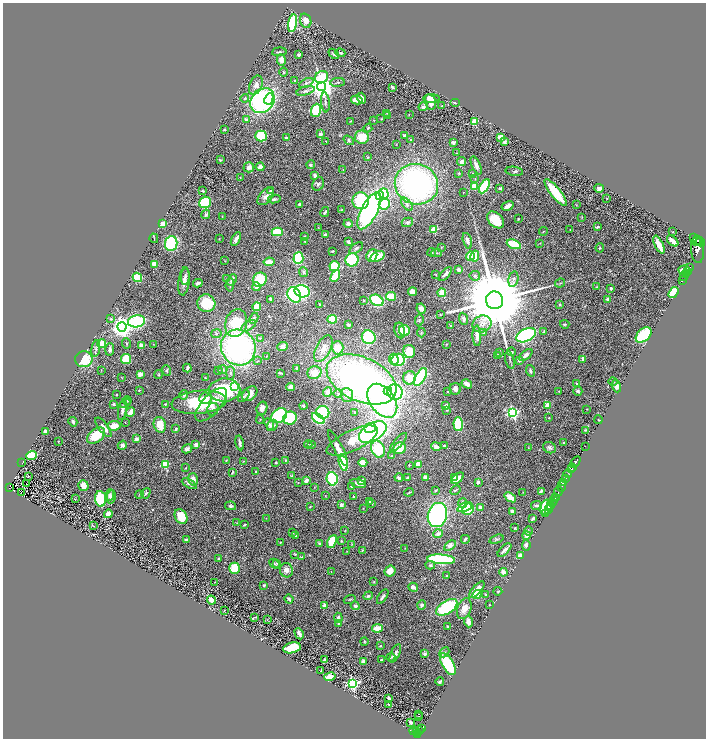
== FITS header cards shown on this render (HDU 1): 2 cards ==
NAXIS1  =                 1407
NAXIS2  =                 1472

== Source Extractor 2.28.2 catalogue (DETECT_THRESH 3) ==
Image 1407 x 1472 px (HDU 1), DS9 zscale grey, zoomed out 1/2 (1 PNG px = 2 x 2 image px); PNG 708 x 740 px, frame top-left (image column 2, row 1471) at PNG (3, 3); each listed source drawn as its Kron ellipse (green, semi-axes under 4 px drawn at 4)
Background 0.602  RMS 0.054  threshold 0.161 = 3 sigma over >= 5 px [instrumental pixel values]
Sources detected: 534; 23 cannot appear on this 1/2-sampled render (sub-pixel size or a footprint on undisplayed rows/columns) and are neither listed nor drawn; of the other 511, the 500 brightest by FLUX_AUTO listed and drawn (11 fainter detections omitted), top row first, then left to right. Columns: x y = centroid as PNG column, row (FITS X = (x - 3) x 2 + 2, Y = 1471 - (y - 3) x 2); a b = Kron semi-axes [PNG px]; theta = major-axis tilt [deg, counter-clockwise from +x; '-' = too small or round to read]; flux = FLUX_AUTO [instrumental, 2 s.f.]
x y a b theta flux
306 21 7 5 -71 71
293 23 9 4 79 770
279 52 7 3 4 20
340 53 5 3 - 15
334 54 6 3 -42 17
299 55 3 2 - 22
281 60 5 4 - 64
284 72 4 3 - 9.9
322 77 7 6 - 320
295 81 3 2 - 7.1
337 82 7 3 7 14
306 83 8 4 26 29
256 85 10 6 66 58
321 87 4 4 - 15000
392 87 4 2 - 16
305 91 9 3 16 22
245 98 4 3 - 9
361 98 5 3 - 97
269 99 6 3 65 190
431 99 8 4 0 81
357 100 6 3 -11 150
262 101 13 11 48 2300
325 102 10 2 -85 17
430 102 8 5 -76 82
455 103 5 2 - 7.6
442 106 3 2 - 11
423 107 5 4 - 21
316 110 7 5 70 480
387 113 3 3 - 6.6
409 114 3 2 - 4.4
388 115 4 2 - 4.4
381 119 3 2 - 5.5
246 120 3 3 - 33
374 120 3 3 - 5.5
351 121 3 2 - 7.1
474 122 3 3 - 450
368 128 4 3 - 14
224 130 2 2 - 8.4
320 134 3 2 - 29
261 136 5 5 - 340
404 136 3 3 - 16
362 137 7 6 - 210
500 137 4 3 - 100
286 138 3 2 - 13
349 140 6 4 -36 15
411 140 4 3 - 6.5
326 141 3 2 - 3.9
504 142 2 2 - 58
454 143 4 3 - 21
396 144 3 2 - 3.4
457 153 2 2 - 4.3
368 157 3 3 - 8.4
220 160 3 3 - 10
462 161 4 4 - 34
311 165 4 4 - 18
476 165 9 4 -65 47
249 167 5 5 - 67
260 167 4 3 - 49
343 170 4 2 - 6.4
514 171 9 4 -10 24
459 173 4 3 - 11
473 173 3 2 - 5.1
315 176 4 3 - 28
240 177 3 2 - 4.5
475 179 2 2 - 5.2
318 184 7 5 64 26
416 184 22 20 -19 3200
484 186 8 4 59 790
474 187 4 4 - 250
500 188 3 2 - 22
599 188 5 4 - 42
203 191 4 2 - 12
270 191 4 3 - 9.1
463 192 2 1 - 4.2
556 192 16 5 -52 350
384 194 5 5 - 320
380 195 4 4 - 300
266 197 10 6 48 57
607 198 2 1 - 3.9
274 199 6 3 9 27
361 201 8 8 - 580
205 202 6 5 - 510
300 204 4 3 - 22
384 204 6 5 - 480
407 204 8 4 -52 23
576 205 3 2 - 4.5
508 206 6 3 30 89
341 210 3 2 - 4.9
369 211 20 8 63 2900
325 212 5 2 - 23
206 214 5 3 - 20
222 217 2 1 - 4
582 217 4 2 - 5.2
518 219 2 2 - 7.6
496 220 10 7 -45 210
407 222 6 4 14 23
348 223 4 4 - 36
163 224 3 2 - 270
597 227 3 2 - 15
318 228 3 2 - 3.6
434 230 3 3 - 480
570 230 2 1 - 4
543 231 4 2 - 8.3
277 232 5 4 - 390
673 232 2 1 - 5.5
325 234 4 2 - 12
304 236 3 2 - 6.9
693 237 3 2 - 110
154 238 5 1 - 6.1
219 239 2 2 - 4.6
236 239 7 3 61 56
698 240 5 2 - 1400
305 241 3 3 - 7.7
467 241 8 3 -74 37
673 241 7 3 -44 99
348 242 4 3 - 21
696 242 3 2 - 610
700 242 5 2 - 2300
171 243 7 6 - 820
540 243 3 2 - 4
514 244 7 4 -22 340
659 245 9 3 -64 110
441 247 3 3 - 5.9
356 248 8 4 37 36
600 248 4 3 - 11
698 249 14 6 -87 4900
332 251 3 2 - 9.3
432 252 4 2 - 7.3
437 253 5 3 - 12
372 255 6 5 - 150
378 256 7 5 29 280
470 256 5 4 - 150
475 256 5 4 - 230
298 258 6 5 - 510
352 260 7 6 - 500
225 261 2 2 - 4
269 262 5 3 - 130
155 264 4 4 - 110
334 266 5 5 - 300
689 267 3 2 - 280
459 269 4 3 - 26
684 270 6 3 4 180
687 271 3 2 - 490
303 272 5 4 - 19
686 273 2 1 - 270
445 274 8 3 48 40
436 275 3 3 - 6.5
335 276 6 4 61 410
475 276 5 4 - 22
684 276 5 2 - 420
137 277 5 4 - 300
185 277 8 4 85 32
226 279 3 3 - 5.5
513 279 8 5 78 32
232 280 6 3 66 53
260 280 7 6 - 300
682 280 2 1 - 77
184 281 14 5 83 58
198 283 5 2 - 33
560 283 5 2 - 12
230 285 6 2 86 12
256 287 4 4 - 60
597 287 3 2 - 7
611 288 2 2 - 23
302 291 7 6 - 1100
413 292 4 3 - 95
442 293 4 4 - 160
674 293 6 4 57 300
294 295 8 6 -60 1100
391 296 5 3 - 220
270 299 4 3 - 22
608 299 4 3 - 32
364 300 3 3 - 6.8
377 300 7 5 -29 720
494 300 9 8 - 190000
206 303 9 8 - 310
320 304 3 2 - 9.8
560 304 3 3 - 9.5
257 307 4 3 - 240
421 309 5 4 - 64
440 315 3 2 - 7.3
254 318 6 3 65 23
111 319 4 4 - 14
332 319 5 4 - 380
463 319 6 4 -69 36
419 320 6 4 84 13
136 321 9 6 11 1200
236 323 14 10 74 330
482 324 9 8 - 80
565 324 5 3 - 11
348 325 3 2 - 15
249 326 8 4 32 35
451 326 2 2 - 15
122 327 4 4 - 8900
400 330 8 5 -78 64
404 331 5 5 - 230
544 331 4 3 - 10
483 332 4 3 - 15
421 333 5 3 - 12
216 334 5 4 - 18
526 335 10 6 27 1500
644 335 9 6 42 680
477 336 10 4 -88 57
369 337 7 6 - 560
260 338 4 3 - 10
127 343 5 3 - 11
101 344 4 3 - 290
153 344 2 2 - 4.4
447 344 3 2 - 4.9
141 345 2 2 - 110
238 347 18 17 - 3000
282 347 5 4 - 52
338 348 7 6 - 180
96 349 8 4 80 32
110 349 6 3 86 32
323 349 15 7 64 95
409 351 6 6 - 200
499 352 3 3 - 8.3
512 352 5 4 - 18
497 355 4 3 - 21
526 355 8 4 39 41
266 356 3 2 - 5.4
84 359 8 8 - 330
126 359 5 5 - 250
394 359 5 5 - 410
583 359 3 2 - 66
398 360 7 6 - 880
510 360 9 2 -76 18
519 360 3 3 - 19
257 361 4 3 - 12
187 368 4 2 - 29
297 368 3 3 - 14
101 370 3 1 - 4.7
167 370 5 3 - 15
223 370 4 4 - 17
218 371 4 2 - 7.8
530 371 6 3 -72 22
230 373 7 4 90 30
280 373 4 2 - 15
314 373 7 6 - 170
140 374 3 3 - 51
158 375 4 3 - 10
420 377 10 5 59 730
122 378 3 2 - 3.4
205 378 3 2 - 8
410 378 7 6 - 140
362 379 37 22 -25 4800
613 382 4 2 - 8.8
467 384 5 4 - 71
576 384 4 3 - 12
234 386 3 3 - 1000
616 386 6 4 -71 60
291 387 4 4 - 64
455 389 6 5 - 41
139 390 2 2 - 11
224 390 16 11 1 730
388 391 4 4 - 150
447 391 2 2 - 9.7
559 391 3 2 - 4.5
578 391 5 4 - 23
328 392 5 3 - 65
395 392 8 7 - 1300
250 394 9 6 44 110
338 394 5 3 - 13
117 395 2 2 - 18
184 395 4 4 - 16
347 395 7 6 - 62
244 396 7 3 48 18
206 398 6 5 - 61
127 400 4 3 - 11
382 401 19 12 -54 2000
199 402 27 11 5 620
125 403 6 3 35 15
114 404 3 3 - 15
165 404 3 3 - 9.4
211 405 21 9 48 150
548 405 2 2 - 240
303 406 4 3 - 24
446 406 3 2 - 50
262 408 7 5 72 68
213 409 6 5 - 36
587 409 2 1 - 5.4
122 410 10 3 80 30
447 410 3 3 - 8.8
131 412 5 3 - 120
323 412 6 6 - 610
354 412 2 1 - 5.4
513 413 4 4 - 2000
279 416 8 6 38 1100
290 418 7 6 - 490
549 418 2 2 - 6
260 419 4 3 - 8.5
318 419 7 4 -37 770
598 420 4 2 - 6.5
73 422 5 3 - 21
125 422 3 2 - 4
269 424 6 4 -54 38
458 424 7 4 -89 460
160 425 8 6 -73 150
272 425 6 5 - 37
114 426 6 4 9 140
103 427 12 4 -53 85
370 428 6 5 - 350
176 429 3 2 - 26
585 430 3 2 - 6.7
45 431 3 3 - 38
373 432 15 8 31 2000
96 435 10 6 36 280
136 439 2 2 - 86
352 440 28 10 25 270
59 441 2 1 - 4.9
398 442 11 3 48 24
240 443 7 3 -78 33
564 443 3 2 - 12
308 444 4 2 - 8.4
122 445 5 3 - 34
196 445 3 3 - 39
311 445 4 3 - 20
444 445 3 3 - 9.3
585 446 2 1 - 26
436 447 5 4 - 55
338 448 20 4 -63 80
400 448 6 5 - 160
528 448 3 2 - 4.4
549 448 7 5 -29 28
187 449 5 4 - 32
378 449 9 6 -69 590
32 455 5 3 - 350
392 456 4 2 - 8.3
285 460 3 3 - 8.3
226 461 3 2 - 6.8
244 461 3 2 - 4.5
575 462 6 2 55 770
22 463 4 1 - 31
276 463 2 2 - 12
343 463 8 4 -74 520
363 463 4 4 - 86
165 464 3 3 - 600
418 464 3 3 - 130
409 465 2 2 - 5.6
573 467 2 2 - 500
185 468 3 2 - 6.4
572 469 2 2 - 570
232 472 4 3 - 9.9
256 472 3 3 - 14
568 474 4 3 - 340
292 475 4 3 - 8.7
28 477 2 1 - 3.9
399 478 4 3 - 24
407 478 2 2 - 8.9
425 478 3 3 - 65
454 478 4 3 - 61
458 478 7 3 40 99
566 478 3 2 - 360
193 479 6 4 -76 71
332 479 6 5 - 870
306 480 4 3 - 42
361 481 4 3 - 99
478 482 3 3 - 22
564 482 3 1 - 280
298 483 2 2 - 4.4
27 484 3 1 - 92
189 484 8 3 -29 32
358 484 8 3 -18 36
83 485 5 5 - 76
562 486 5 2 - 250
9 487 4 2 - 52
314 487 3 2 - 5
351 487 3 2 - 9.9
436 490 2 2 - 7.6
455 490 5 2 - 11
541 491 4 2 - 19
21 492 2 1 - 4.5
409 492 4 2 - 9.2
523 492 3 2 - 5.8
558 492 5 2 - 1300
146 493 5 3 - 14
110 495 6 4 80 34
139 495 4 2 - 7.1
325 496 4 3 - 8.4
111 497 7 3 78 29
353 497 3 3 - 12
510 497 6 3 -37 130
555 497 2 2 - 360
75 499 3 2 - 3.9
100 499 7 5 -83 450
553 500 2 2 - 370
370 502 3 3 - 8.5
552 502 2 1 - 300
463 503 5 4 - 48
372 504 3 2 - 6.6
341 505 4 4 - 33
536 505 5 3 - 21
231 506 5 3 - 18
310 506 3 2 - 8.5
550 506 4 2 - 300
465 507 8 4 25 260
546 507 8 6 63 400
363 508 2 2 - 4.6
480 508 3 3 - 79
468 509 6 5 - 240
548 509 3 1 - 190
512 511 4 3 - 35
546 513 2 1 - 50
108 514 4 4 - 69
437 515 12 9 73 2000
181 517 8 6 -61 240
266 518 3 2 - 4.1
533 518 3 2 - 26
237 523 3 2 - 5.3
245 525 4 2 - 10
93 526 3 1 - 6.4
515 528 3 2 - 9.8
345 531 3 2 - 5.7
528 531 5 3 - 11
293 533 3 2 - 5
438 534 4 3 - 50
526 535 4 3 - 51
296 536 3 2 - 6.4
465 539 4 2 - 16
496 539 7 3 19 17
186 540 3 3 - 20
332 541 7 4 64 260
341 541 3 2 - 9.4
280 542 2 2 - 6.8
319 543 2 2 - 19
352 544 3 2 - 5.4
450 545 6 4 31 48
526 545 5 4 - 38
405 548 2 2 - 3.4
362 550 2 2 - 7.2
504 550 8 2 44 45
347 551 3 2 - 4.9
295 554 4 3 - 9
521 556 3 3 - 120
302 557 4 2 - 7.3
218 559 3 3 - 12
441 559 14 4 -4 1300
277 563 4 3 - 14
275 564 6 2 -45 12
430 565 5 4 - 17
234 568 5 5 - 410
286 570 7 6 - 67
331 571 2 2 - 4.1
390 571 6 5 - 120
503 572 4 3 - 56
447 576 2 2 - 22
215 582 2 2 - 4.1
374 582 3 3 - 7.7
264 585 3 2 - 17
413 587 5 3 - 53
477 590 10 3 48 150
498 591 4 3 - 8.1
477 595 5 4 - 230
485 595 3 2 - 6.1
368 596 5 4 - 19
383 597 8 3 58 26
289 599 4 2 - 31
350 599 6 2 19 9.2
211 600 4 4 - 76
422 605 4 4 - 26
489 605 3 2 - 4.7
325 606 3 3 - 79
355 606 4 4 - 27
447 607 12 6 31 790
464 609 11 7 69 76
224 610 2 1 - 4.3
255 617 4 2 - 7.5
338 618 5 4 - 28
267 619 3 2 - 5.5
468 622 5 4 - 47
338 623 3 2 - 11
448 627 2 2 - 13
377 628 5 4 - 120
299 634 6 3 -62 47
364 641 4 3 - 9.4
381 646 3 2 - 7
292 648 9 5 12 350
444 652 5 3 - 17
395 653 10 4 66 36
425 654 4 3 - 24
391 657 4 3 - 14
324 660 3 2 - 20
381 660 3 3 - 20
363 661 4 3 - 31
448 664 12 5 -59 640
321 671 2 2 - 8.7
330 677 6 4 12 150
440 681 4 2 - 24
353 684 4 4 - 2100
389 699 3 3 - 26
388 704 3 2 - 8.6
419 714 2 1 - 5.5
419 717 2 1 - 7.4
410 722 3 2 - 21
422 728 3 2 - 130
414 731 5 3 - 240
420 731 3 2 - 200
416 732 3 2 - 150
418 734 3 2 - 420
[11 fainter detections neither listed nor drawn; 23 sub-pixel or undisplayed-footprint detections neither listed nor drawn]